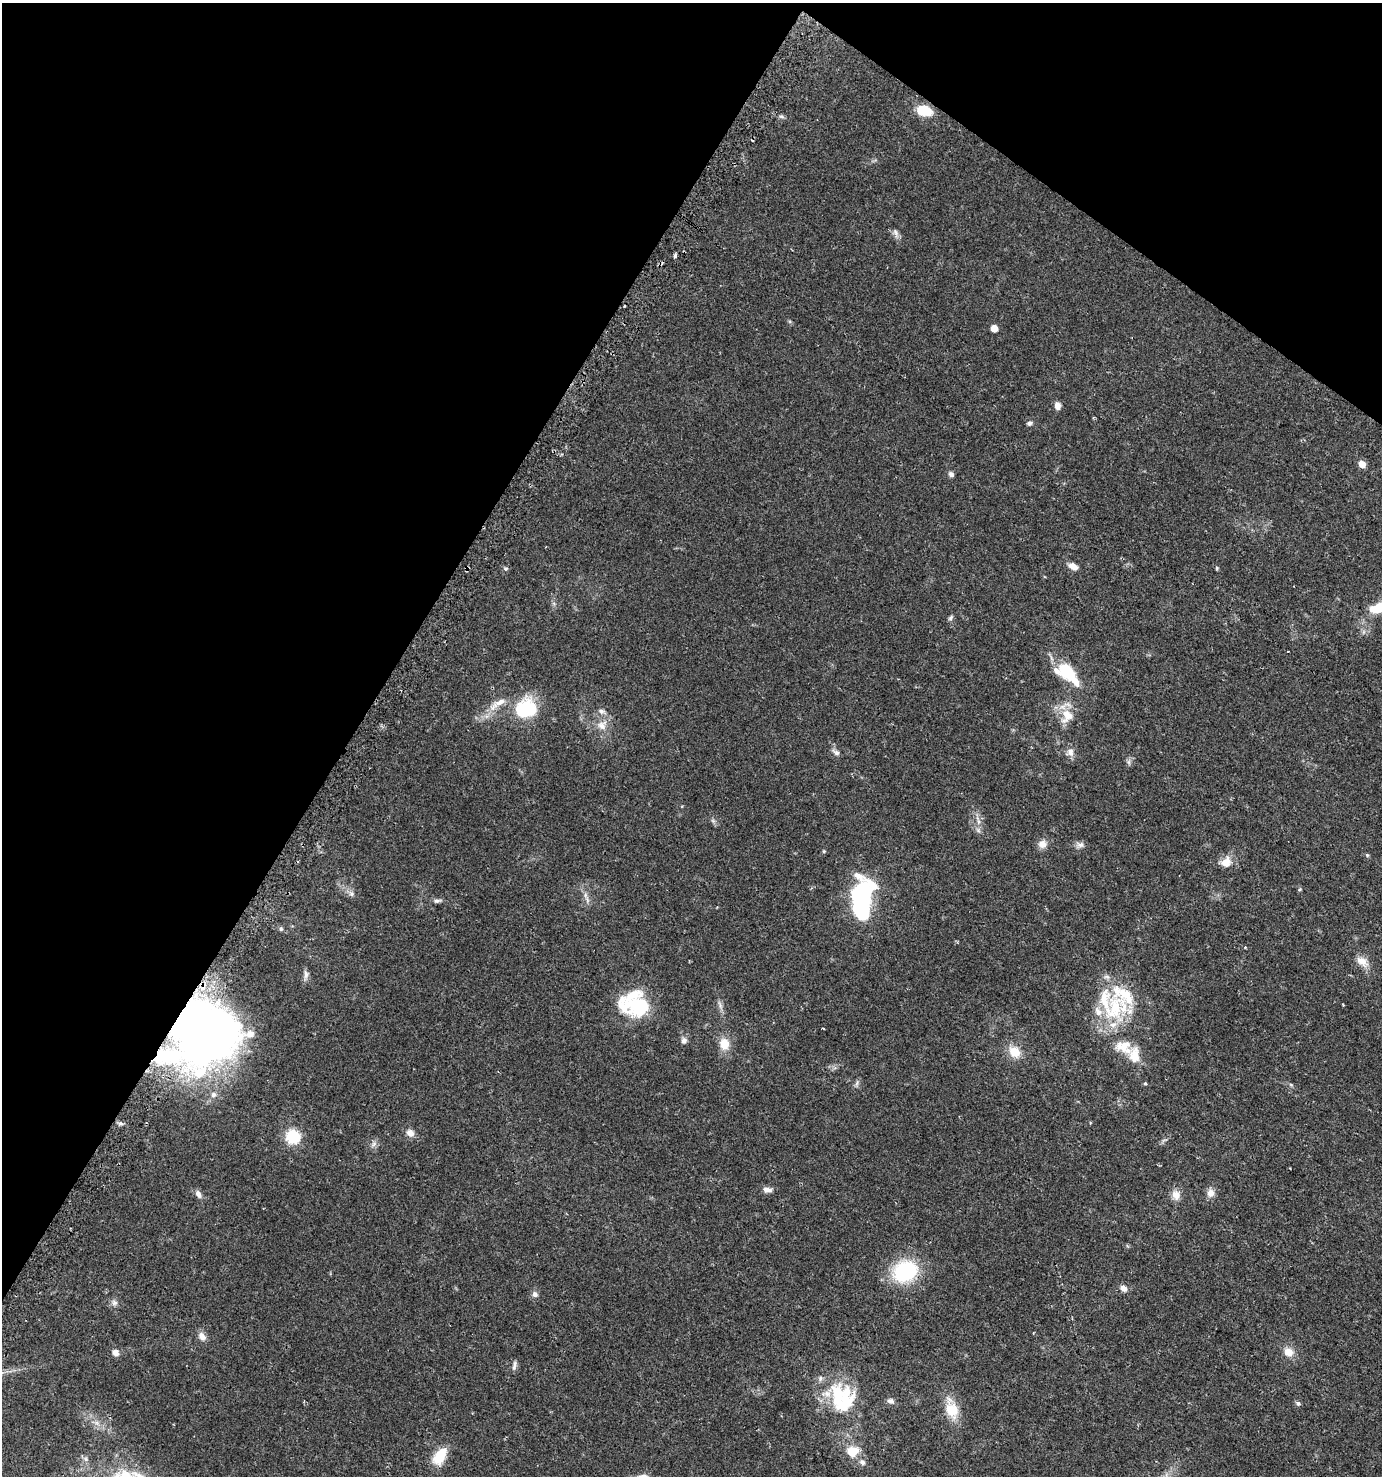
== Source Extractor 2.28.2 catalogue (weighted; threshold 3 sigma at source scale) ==
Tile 2 of 4 x 4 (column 2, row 1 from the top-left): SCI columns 1597-2976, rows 4446-5919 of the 6018 x 5937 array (HDU 1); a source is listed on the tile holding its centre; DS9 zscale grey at full resolution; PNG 1384 x 1478 px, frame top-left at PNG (2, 3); no overlay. Shown black and unused: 32% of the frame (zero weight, under 2 of 3 exposures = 2% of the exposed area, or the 3 px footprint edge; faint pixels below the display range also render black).
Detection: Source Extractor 2.28.2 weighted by HDU 2 'WHT'; one run over the whole footprint, this tile lists its part. Background 0.0616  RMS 0.0082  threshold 0.037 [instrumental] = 3 sigma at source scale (4.5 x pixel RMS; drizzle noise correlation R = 1.50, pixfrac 1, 0.0396/0.0396 arcsec/px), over >= 5 px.
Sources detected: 85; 5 inside a brighter object's white glare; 1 cosmic-ray / hot-pixel residue — not listed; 10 inside a brighter listed object's ellipse — not listed separately; the other 69 listed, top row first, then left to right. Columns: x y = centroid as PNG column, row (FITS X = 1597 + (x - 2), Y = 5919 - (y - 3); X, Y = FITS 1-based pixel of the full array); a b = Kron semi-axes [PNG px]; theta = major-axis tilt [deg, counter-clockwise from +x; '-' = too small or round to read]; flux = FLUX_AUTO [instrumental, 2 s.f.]
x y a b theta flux
924 110 15 9 -14 22
782 116 8 3 -19 1.4
896 233 15 6 -71 3.1
675 256 4 3 - 3.2
994 328 5 5 - 8.6
1057 406 9 7 -76 4.1
1030 423 7 5 23 1.9
1362 464 5 5 - 11
951 474 6 5 - 2.7
1073 566 11 6 -27 5.5
506 568 6 6 - 1.5
1217 568 5 4 - 0.91
1376 608 18 11 21 14
951 618 8 4 50 1.6
1066 672 22 15 -43 28
500 702 21 8 25 7.7
529 708 28 17 -43 32
601 711 9 5 -15 2.3
1067 716 20 16 74 14
602 725 13 11 -50 7.6
836 752 11 6 -33 2.7
1070 752 11 9 -75 4.4
978 822 8 4 -90 2.4
1042 844 10 9 - 5.7
1080 845 10 7 -3 3.2
824 851 5 4 - 0.9
1367 855 5 4 - 0.97
1226 862 14 12 40 8.5
351 894 8 6 -47 2.5
862 895 23 16 64 120
437 901 11 5 8 2.2
281 929 6 5 - 1.8
1245 947 4 3 - 0.67
1362 961 17 9 -41 8.2
306 974 13 6 -86 3.3
633 1004 37 24 -83 34
1115 1008 51 23 82 57
195 1025 54 44 -44 990
823 1028 3 2 - 0.61
684 1041 8 7 - 2.9
724 1044 14 11 -85 11
1014 1052 14 12 -44 12
1134 1055 22 13 89 13
857 1083 7 4 71 1.6
1145 1084 5 3 - 0.84
213 1095 8 8 - 3.7
410 1133 9 8 - 5.1
293 1137 6 6 - 120
374 1144 9 6 37 2.7
767 1190 11 6 -11 4
1211 1193 11 9 65 5.2
198 1194 10 6 -61 3.5
1176 1195 12 10 -70 6.5
905 1271 22 18 22 66
1123 1288 7 6 - 4.9
535 1294 7 7 - 3
115 1303 8 6 -29 2.6
202 1336 12 8 -58 4.5
1289 1352 12 10 -24 7.6
115 1353 9 7 -54 3.5
514 1365 12 5 77 2.5
821 1378 8 5 74 2
891 1401 10 6 -3 2.5
843 1403 37 25 16 38
1298 1403 6 5 - 2.1
952 1409 26 16 -71 17
852 1452 11 9 -1 15
440 1456 22 12 58 18
862 1462 8 6 -47 2.8
Overlapping masked pixels (flux is a lower limit): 1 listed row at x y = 195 1025
Isophote crosses this tile's border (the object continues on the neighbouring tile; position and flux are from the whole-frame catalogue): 1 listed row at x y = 1376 608